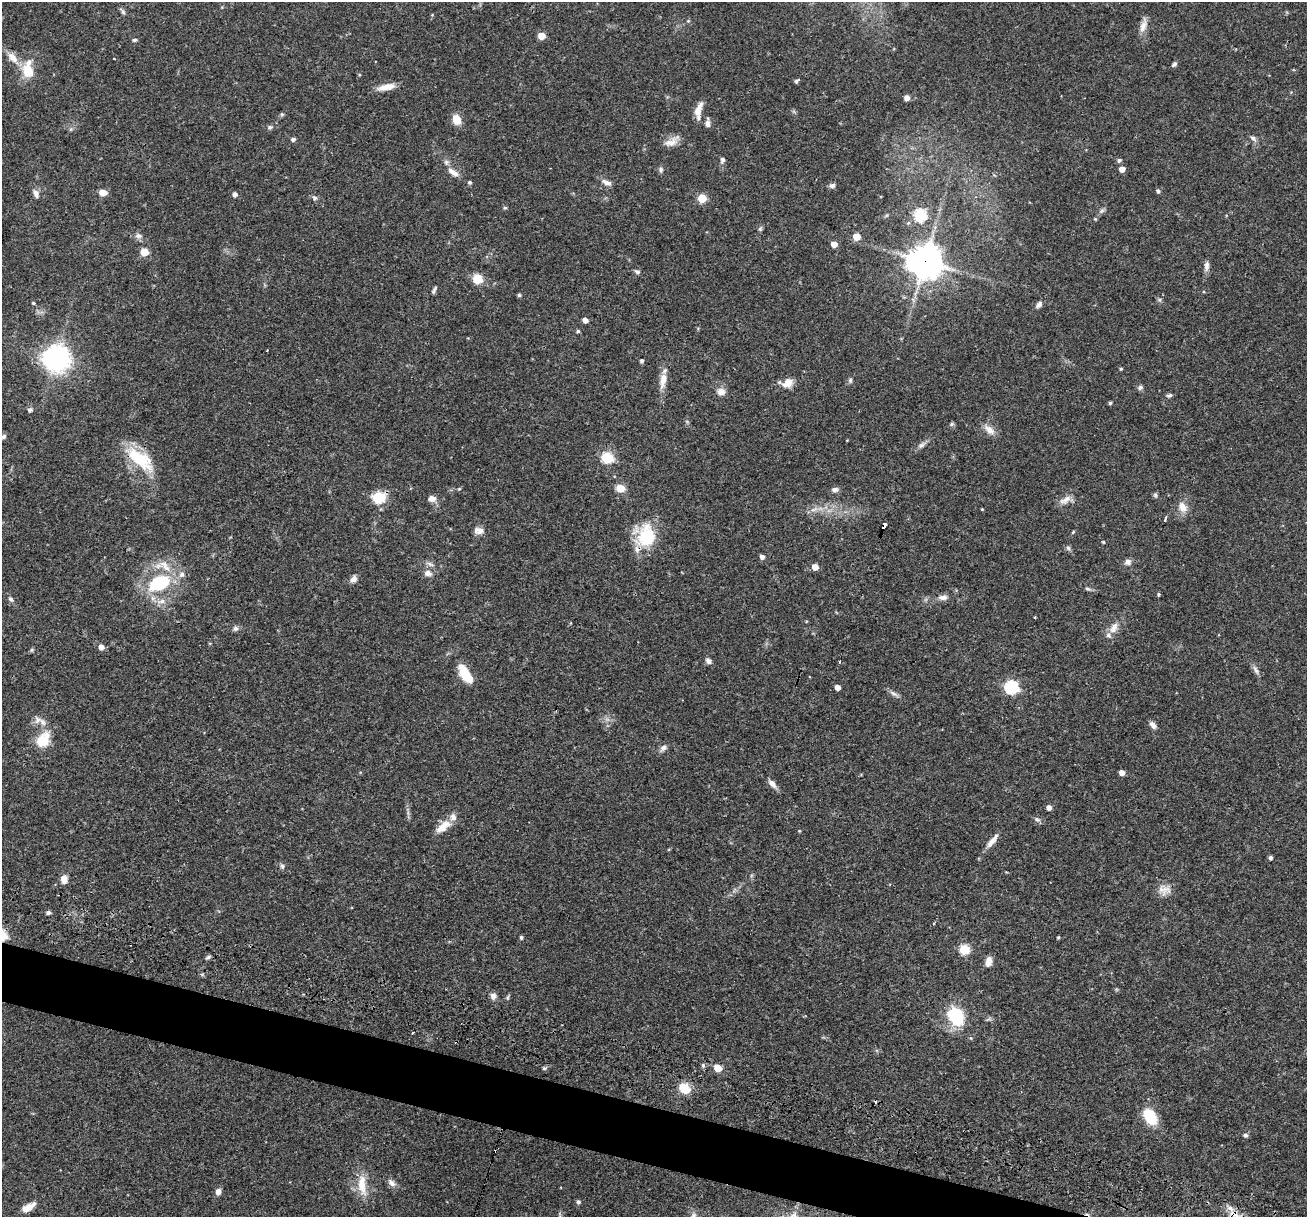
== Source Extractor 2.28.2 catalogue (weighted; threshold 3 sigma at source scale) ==
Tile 6 of 4 x 4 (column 2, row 2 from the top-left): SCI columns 1307-2611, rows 2684-3898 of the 5240 x 5301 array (HDU 1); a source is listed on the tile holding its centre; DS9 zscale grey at full resolution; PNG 1309 x 1219 px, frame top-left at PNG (2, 2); no overlay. Shown black and unused: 4% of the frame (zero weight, under 3 of 4 exposures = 3% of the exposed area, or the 3 px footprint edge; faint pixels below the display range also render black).
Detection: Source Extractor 2.28.2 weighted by HDU 2 'WHT'; one run over the whole footprint, this tile lists its part. Background 0.0564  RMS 0.0032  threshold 0.0146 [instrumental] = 3 sigma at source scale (4.5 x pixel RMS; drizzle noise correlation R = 1.50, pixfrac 1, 0.05/0.05 arcsec/px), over >= 5 px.
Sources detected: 159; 1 inside a brighter object's white glare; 4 cosmic-ray / hot-pixel residue — not listed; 5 inside a brighter listed object's ellipse — not listed separately; the other 149 listed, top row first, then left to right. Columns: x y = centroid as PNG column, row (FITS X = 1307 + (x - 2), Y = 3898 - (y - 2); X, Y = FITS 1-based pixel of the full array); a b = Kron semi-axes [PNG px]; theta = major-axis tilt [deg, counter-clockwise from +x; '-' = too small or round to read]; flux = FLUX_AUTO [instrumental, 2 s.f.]
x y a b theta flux
123 12 7 4 -45 0.66
688 21 4 4 - 0.34
1143 26 17 8 70 2.4
541 36 5 5 - 5.5
135 40 6 4 20 0.48
12 57 18 10 -50 3.5
114 58 3 2 - 0.27
1174 64 8 4 44 0.68
28 70 25 14 -87 7.1
796 81 7 4 42 0.47
386 87 21 7 11 3.3
907 98 5 4 - 2
698 110 19 7 71 3.1
282 114 5 4 - 0.46
456 119 9 7 -66 4.9
708 123 8 6 90 1.4
270 127 6 5 - 0.59
71 129 6 4 71 0.49
1253 138 9 6 -43 1
293 139 6 5 - 0.78
671 142 19 10 20 2.8
722 160 7 5 70 0.82
1119 160 6 5 - 0.57
661 169 7 5 -90 0.71
1122 169 5 4 - 2.4
453 172 17 7 -33 2.4
470 182 4 4 - 0.61
606 182 14 6 -24 1.6
832 185 8 6 15 0.9
1158 191 4 4 - 0.8
103 193 9 7 -4 2.2
36 194 12 6 -72 1.3
235 194 5 4 - 1.2
314 198 6 5 - 0.68
702 198 5 5 - 12
505 208 5 3 - 0.35
1102 211 8 4 45 0.7
920 215 6 6 - 32
1095 219 4 4 - 0.3
908 223 5 4 - 0.41
760 229 6 5 - 0.5
138 235 8 7 - 1.1
856 236 5 5 - 5.2
834 244 5 4 - 3.2
144 252 5 5 - 7.7
925 261 11 11 - 550
1207 266 13 6 84 1.4
637 272 7 6 - 0.78
477 279 5 5 - 17
434 290 10 4 64 0.72
519 295 5 4 - 0.45
1160 300 6 4 -72 0.5
33 303 4 4 - 0.32
1039 304 9 6 56 1.1
585 320 4 4 - 1.9
578 331 4 4 - 0.48
56 356 9 7 -9 220
642 361 4 4 - 0.65
1121 369 4 3 - 0.4
663 380 22 8 78 3.6
850 380 6 5 - 0.63
788 383 12 9 29 3.2
1140 387 7 6 - 0.8
721 392 11 10 - 1.9
1169 395 8 4 10 0.67
1110 403 4 4 - 0.48
30 410 6 6 - 0.81
951 424 7 4 88 0.5
989 430 17 8 -41 2.5
3 437 7 6 - 0.85
921 445 9 6 26 1
607 458 6 5 - 29
140 459 38 16 -38 14
620 488 6 5 - 5.7
459 489 5 4 - 0.33
835 489 9 6 7 1
1155 495 6 6 - 0.56
378 497 6 6 - 27
432 498 9 7 -7 1.9
1065 500 18 8 30 2.3
1182 507 15 10 -66 2.8
982 509 3 2 - 0.25
813 510 9 4 19 1
1165 519 6 2 72 0.67
884 525 7 4 69 5.2
480 531 11 9 47 1.9
1073 532 6 3 46 0.33
646 536 29 22 74 14
1103 542 4 3 - 0.33
1068 548 6 6 - 0.67
762 557 5 4 - 1.3
1128 562 8 7 - 1.4
430 564 10 4 -32 0.91
815 567 5 5 - 3.4
428 573 9 7 -10 1.7
353 579 8 6 51 1.7
159 583 27 16 24 19
1088 589 7 5 -18 0.64
1158 594 4 4 - 0.41
943 597 12 7 3 1.6
11 599 7 5 -52 0.8
161 601 11 6 16 1.8
1035 617 3 3 - 0.53
235 628 6 6 - 0.84
1114 628 16 9 61 2.7
101 647 5 5 - 2
31 650 6 4 71 0.44
708 661 8 6 -44 1.1
839 661 3 3 - 3.1
1256 670 14 5 -64 1.2
465 674 25 11 -59 7
838 687 4 4 - 2.1
1011 687 6 6 - 46
893 693 10 6 -29 1.1
43 722 13 7 -47 2
1153 725 10 6 -50 1.5
42 741 7 6 - 23
663 748 10 7 36 1.3
1122 772 4 4 - 2.2
772 784 12 6 -45 1.7
1049 808 5 4 - 1.5
1037 819 8 5 -21 0.81
443 827 24 10 38 4.3
992 841 19 6 51 2.5
1271 858 4 4 - 0.75
282 866 6 6 - 0.66
64 879 8 6 81 2.7
1164 890 19 11 2 2.9
48 912 4 4 - 0.95
934 923 3 3 - 0.36
521 937 5 4 - 0.46
1058 937 4 3 - 0.39
964 949 6 5 - 19
208 957 7 4 30 0.62
989 962 11 7 79 2.3
493 996 8 7 - 1.4
508 997 6 4 71 0.46
956 1016 19 15 -59 16
544 1068 6 4 0 0.45
717 1068 5 5 - 5.8
684 1088 11 9 -44 6.8
1150 1116 14 9 -55 12
1245 1135 6 6 - 0.67
392 1183 12 7 -45 1.5
362 1185 31 10 -84 5.9
218 1192 7 6 - 1.5
578 1202 5 4 - 0.75
28 1207 16 7 30 3.4
693 1216 10 7 73 1.4
Overlapping masked pixels (flux is a lower limit): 4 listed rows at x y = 925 261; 140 459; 884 525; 646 536
Isophote crosses this tile's border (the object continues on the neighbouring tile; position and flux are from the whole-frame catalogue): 2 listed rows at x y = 3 437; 693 1216